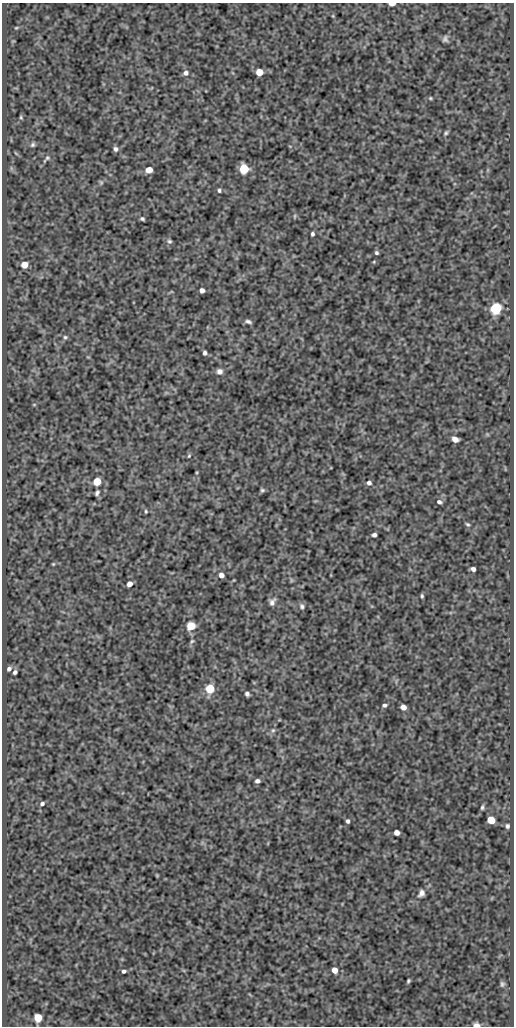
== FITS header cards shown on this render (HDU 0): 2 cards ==
NAXIS1  =                  512
NAXIS2  =                 1024

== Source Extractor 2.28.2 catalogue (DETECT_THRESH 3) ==
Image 512 x 1024 px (HDU 0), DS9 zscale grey, 1 PNG px = 1 image px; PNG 516 x 1028 px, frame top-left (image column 1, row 1024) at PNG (2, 3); no overlay
Background 477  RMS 0.98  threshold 2.95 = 3 sigma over >= 5 px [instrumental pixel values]
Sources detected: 71; all 71 listed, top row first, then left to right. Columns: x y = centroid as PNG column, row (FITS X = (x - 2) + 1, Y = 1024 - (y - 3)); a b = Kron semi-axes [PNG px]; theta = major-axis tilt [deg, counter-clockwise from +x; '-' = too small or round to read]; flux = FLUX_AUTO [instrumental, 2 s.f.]
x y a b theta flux
392 4 5 3 - 540
16 28 5 3 - 61
445 39 8 6 85 180
259 72 5 5 - 1500
186 73 6 6 - 240
430 98 5 4 - 77
21 117 5 4 - 82
446 133 6 4 46 110
33 145 7 5 46 140
115 149 6 5 - 180
16 153 8 3 -45 72
47 159 14 5 46 180
244 169 6 5 - 3900
149 170 5 5 - 820
101 182 6 5 - 100
219 190 4 4 - 130
295 216 6 4 89 82
142 219 4 3 - 110
312 234 4 3 - 140
169 241 7 5 -23 140
376 253 5 4 - 110
374 262 4 3 - 50
24 265 5 5 - 1200
202 290 5 4 - 280
496 308 6 6 - 8100
248 321 8 4 -16 170
65 337 6 5 - 120
205 353 4 4 - 170
220 371 7 7 - 260
34 404 5 3 - 58
455 439 6 4 -28 550
189 456 5 4 - 83
97 481 5 5 - 1900
369 483 6 5 - 210
262 490 5 5 - 110
97 493 6 4 68 150
439 502 6 5 - 170
146 511 5 3 - 79
467 524 6 4 -31 110
374 535 4 4 - 190
53 564 4 4 - 67
473 569 5 4 - 240
221 575 5 5 - 400
291 580 6 4 -72 82
130 584 5 4 - 440
422 596 5 3 - 110
272 602 10 7 62 280
302 606 8 6 -73 180
191 626 5 5 - 2800
192 641 7 5 58 120
9 669 6 5 - 200
15 672 4 4 - 170
210 689 5 5 - 3600
247 694 4 4 - 170
384 705 5 4 - 170
403 707 5 4 - 510
273 730 6 5 - 110
257 781 5 4 - 220
42 804 5 4 - 170
482 807 6 4 81 110
491 820 5 5 - 1800
348 821 4 4 - 150
507 826 6 5 - 140
397 832 5 4 - 420
421 893 9 7 59 300
335 970 5 4 - 780
124 971 5 4 - 140
408 981 4 3 - 96
502 984 7 5 78 140
38 1018 5 5 - 2000
476 1025 6 3 -2 530
At the frame edge (FLAGS 8, measured only in part): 2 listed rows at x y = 392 4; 476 1025